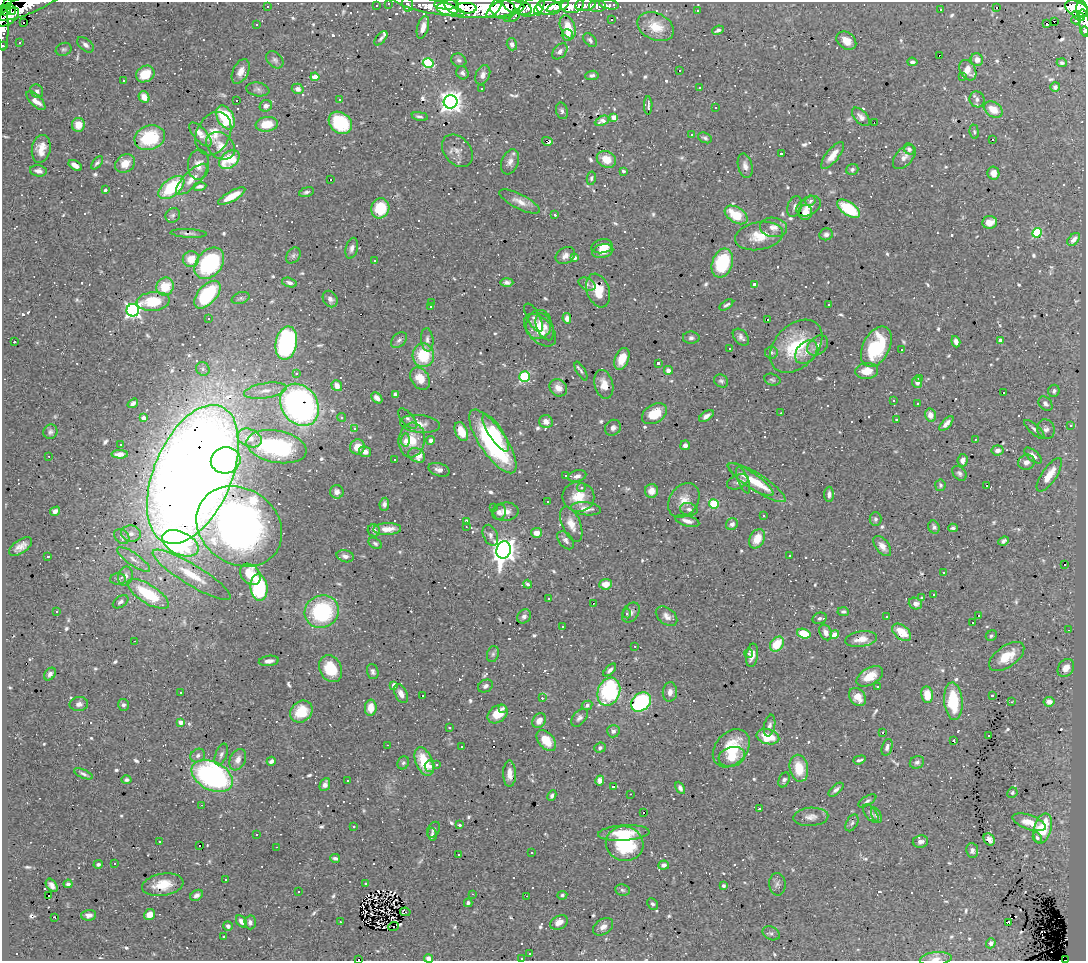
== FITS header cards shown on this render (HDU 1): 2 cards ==
NAXIS1  =                 1084
NAXIS2  =                  959

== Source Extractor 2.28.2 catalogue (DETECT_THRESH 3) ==
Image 1084 x 959 px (HDU 1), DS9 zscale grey, 1 PNG px = 1 image px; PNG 1088 x 963 px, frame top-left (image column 1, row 959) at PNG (2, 2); each listed source drawn as its Kron ellipse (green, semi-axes under 4 px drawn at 4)
Background 0.699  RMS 0.031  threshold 0.0923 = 3 sigma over >= 5 px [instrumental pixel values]
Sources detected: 903; of the 903, the 500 brightest by FLUX_AUTO listed and drawn (403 fainter detections omitted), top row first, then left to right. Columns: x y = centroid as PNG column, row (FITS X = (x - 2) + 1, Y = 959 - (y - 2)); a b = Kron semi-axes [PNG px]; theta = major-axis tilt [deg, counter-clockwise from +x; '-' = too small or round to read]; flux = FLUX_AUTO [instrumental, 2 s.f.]
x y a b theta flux
7 2 3 2 - 13
388 3 3 3 - 8.4
29 4 38 9 23 240
407 4 7 5 -74 25
446 4 12 5 -2 630
572 5 11 7 10 130
585 5 10 6 8 48
609 5 10 4 -10 90
267 6 3 3 - 6.8
376 6 3 3 - 10
428 6 37 7 -13 370
451 6 8 6 -47 570
517 6 15 7 -17 270
597 6 9 6 0 47
480 7 44 10 1 1000
532 7 13 8 23 280
548 7 12 7 -4 430
558 7 12 4 19 280
466 8 10 5 -4 260
996 8 3 3 - 5.9
11 9 6 4 -56 250
503 9 13 9 -15 500
1077 9 12 7 -25 570
1082 9 8 6 -89 570
6 10 5 3 - 170
494 10 10 4 46 270
538 10 5 4 - 75
941 10 3 3 - 18
697 11 3 3 - 8.7
515 16 7 4 53 63
1079 16 7 4 -32 140
8 17 12 7 38 370
508 18 3 2 - 21
611 19 3 3 - 8.6
1076 20 5 3 - 77
1054 21 3 2 - 1100
23 23 3 3 - 13
1084 23 14 5 -82 100
1047 24 3 3 - 160
257 25 3 3 - 12
423 27 12 5 74 16
568 27 12 7 -69 34
656 27 19 13 -25 42
3 28 22 5 90 73
718 30 6 3 25 5.9
1084 31 5 2 - 11
567 35 6 5 - 9.8
381 38 8 4 49 4.9
590 40 8 5 -50 5.9
846 41 11 8 -38 24
19 42 3 3 - 6.9
512 44 6 5 - 9.8
85 45 10 6 -40 8.7
3 46 3 2 - 6.2
64 49 8 6 20 5.1
560 51 9 6 48 8.6
939 55 2 2 - 4.8
275 60 10 7 -45 6.6
459 60 8 6 -29 5.9
977 60 6 6 - 17
912 62 5 4 - 5.9
428 63 5 5 - 170
1062 63 5 4 - 4.7
968 70 11 7 -59 19
241 71 13 7 65 17
679 71 3 3 - 15
462 73 7 6 - 7.5
145 74 10 7 31 57
483 75 10 7 64 12
592 75 7 4 8 6
315 77 4 4 - 27
962 77 3 3 - 10
123 81 3 3 - 55
699 87 3 3 - 5.9
1055 87 5 5 - 7
258 89 12 6 -9 7.2
298 89 6 5 - 12
482 89 3 3 - 4.9
37 91 7 6 - 6.1
144 97 6 5 - 26
977 99 8 7 - 9
340 100 3 3 - 4.4
36 101 12 5 -45 21
236 101 3 2 - 27
451 102 7 6 - 1600
648 105 9 3 90 7.3
266 106 6 5 - 10
715 108 3 3 - 5.2
993 109 10 7 -32 31
562 111 8 5 -75 5.6
420 116 8 4 -10 6.3
226 117 13 8 -60 140
614 117 4 3 - 30
861 117 11 6 -47 11
602 121 7 4 25 9.4
874 122 2 2 - 12
340 123 12 10 -40 110
267 124 11 7 9 43
78 125 7 6 - 29
974 132 7 4 -83 4.4
213 134 23 16 63 40
200 135 15 6 -48 24
692 135 3 3 - 6.6
150 138 15 12 19 130
705 138 7 5 -24 4.6
992 139 3 3 - 42
547 141 5 3 - 21
220 146 16 12 -41 28
41 149 14 9 79 27
909 149 6 5 - 8.5
457 151 18 13 -51 18
781 153 3 3 - 6.1
833 155 16 6 51 25
904 157 14 8 47 14
606 159 10 8 -27 33
229 160 11 8 38 75
510 162 13 8 69 13
97 163 8 4 49 5
125 164 10 8 34 29
75 165 7 4 -33 17
199 165 15 10 88 21
745 166 12 7 -76 12
852 169 6 5 - 5.4
38 171 8 5 -9 8.9
623 171 4 4 - 6.2
993 173 6 6 - 18
591 178 7 4 78 4.7
192 179 20 8 45 24
330 180 3 3 - 37
200 186 7 3 10 7.1
171 188 15 8 38 130
105 190 3 3 - 17
306 192 8 4 16 5
232 196 15 5 30 39
810 201 5 5 - 7.4
520 202 22 7 -27 20
795 206 11 7 73 8.5
809 206 13 9 31 17
380 208 10 9 - 69
849 209 13 6 -35 110
805 212 7 7 - 26
173 215 8 6 44 5.3
555 215 3 3 - 5.4
736 215 13 7 -32 64
990 222 7 6 - 21
774 227 14 9 -10 18
189 233 18 4 -3 5.8
1037 233 5 4 - 140
826 234 7 6 - 6.8
759 236 24 14 10 46
1074 239 7 5 46 14
602 246 11 7 11 26
352 248 10 6 76 9.8
603 251 11 6 14 22
293 255 9 6 52 6
565 256 10 8 32 12
574 258 4 4 - 8.1
191 259 8 8 - 31
375 260 3 3 - 6.2
209 263 17 12 51 190
722 263 15 10 71 130
289 282 8 4 -17 7.3
507 282 6 4 1 7.3
587 284 9 6 -28 6.4
754 284 4 3 - 6.2
165 287 9 8 - 59
598 290 17 11 -71 49
207 295 17 9 48 150
240 298 9 5 17 5
330 299 9 7 -57 9.3
153 301 16 9 5 80
432 303 3 3 - 35
726 305 8 3 34 4.9
829 305 3 3 - 8.8
431 307 3 3 - 8.6
133 310 6 6 - 720
533 318 15 6 -62 5.1
567 318 5 4 - 10
208 319 3 3 - 26
767 320 3 3 - 13
539 325 14 12 79 28
545 327 14 8 -67 14
540 330 19 12 -46 33
741 337 10 6 -47 8.8
691 338 8 6 -1 6.4
399 340 9 6 44 7.3
427 340 11 6 -84 8.9
1000 340 4 3 - 9.2
14 342 3 3 - 55
956 342 6 4 -72 8.4
286 343 17 10 78 350
818 345 12 8 43 13
796 346 31 21 46 120
876 347 22 13 62 130
730 348 3 3 - 14
901 349 3 3 - 15
771 352 6 6 - 4.8
806 352 13 9 51 18
423 355 12 11 - 84
622 359 11 7 68 38
658 363 3 3 - 5.5
203 369 7 6 - 5.8
668 370 4 4 - 11
581 371 10 4 -61 4.9
867 371 11 7 6 32
296 373 3 3 - 13
525 377 5 5 - 200
919 378 3 3 - 8.1
420 379 12 9 -55 31
772 380 8 6 -14 4.6
721 381 7 6 - 5
917 382 6 5 - 8.8
604 384 15 9 -76 23
337 386 6 5 - 14
558 388 9 8 - 17
265 391 21 7 9 23
1054 391 6 5 - 6.8
1003 393 3 3 - 31
395 395 4 4 - 6.5
377 398 6 4 -44 11
893 401 3 3 - 6.3
133 403 6 4 36 7.2
917 403 3 3 - 17
1045 404 8 6 -48 7.5
299 405 22 18 -56 690
781 413 3 2 - 5.9
654 414 13 9 30 49
930 415 7 5 -74 18
706 416 8 4 36 10
342 417 4 4 - 4.9
143 418 4 3 - 12
407 419 12 6 -49 7.7
896 420 3 2 - 7.6
546 422 7 6 - 15
420 424 20 8 -6 20
946 424 9 4 47 11
1070 426 3 3 - 60
613 428 8 7 - 8.5
354 429 4 3 - 35
1034 429 13 4 -42 7
1046 429 10 9 - 11
50 432 7 6 - 6.7
461 432 10 6 -66 39
496 433 22 7 -57 48
249 438 13 8 -21 28
975 439 3 2 - 4.5
405 440 7 4 86 15
412 440 17 13 83 50
431 440 4 4 - 7.8
493 441 37 13 -56 270
121 444 3 3 - 5.4
685 445 5 5 - 8.2
277 447 30 16 -11 300
357 447 8 7 - 29
998 450 6 5 - 11
365 452 6 5 - 12
120 454 8 4 0 11
417 455 9 6 -30 31
1033 455 10 5 -41 11
49 456 3 2 - 4.4
394 459 3 3 - 41
226 460 15 13 13 200
963 460 6 5 - 12
1026 462 8 7 - 13
439 470 11 6 -17 11
959 473 8 6 -48 5.8
193 474 73 39 67 5600
566 475 3 2 - 17
1049 475 19 7 56 40
577 476 9 5 14 11
750 479 27 7 -34 41
743 480 14 5 -68 7.5
738 482 11 6 24 7.7
757 482 33 8 -33 55
940 485 6 5 - 4.8
987 486 3 3 - 170
581 487 4 4 - 7.2
651 491 7 6 - 21
337 492 7 6 - 12
829 494 7 5 89 8.1
578 497 16 14 -9 44
684 500 19 14 55 28
547 501 3 3 - 8
384 504 6 4 83 7.6
714 504 5 4 - 110
494 508 3 3 - 6.4
586 509 15 6 -6 17
689 509 9 6 -13 7.6
55 511 5 4 - 8.6
499 512 8 7 - 7.9
506 512 12 9 7 18
764 516 3 2 - 19
875 519 7 6 - 5.4
466 521 4 3 - 8.1
687 521 12 5 -15 12
571 524 18 9 -67 25
732 524 6 5 - 9.7
239 526 45 37 -35 1200
466 527 3 2 - 5
934 527 7 5 -65 5.7
953 528 4 3 - 5
387 529 14 6 2 28
374 530 6 6 - 7.8
536 533 5 5 - 12
131 534 10 8 -9 12
490 535 11 7 -66 8.3
122 536 8 6 -42 8
757 539 10 7 62 34
566 540 10 6 -51 8.9
1004 541 5 4 - 6.2
180 543 19 11 -24 880
375 543 7 5 -33 5.1
21 546 13 6 34 17
882 546 12 6 -52 14
504 550 8 7 - 2200
790 555 3 3 - 7.2
48 556 3 3 - 4.5
345 556 9 6 -15 8.4
133 559 20 6 -35 16
1065 564 3 3 - 70
943 572 3 3 - 6.3
250 574 12 9 -46 60
192 575 45 10 -31 80
125 576 9 7 78 13
118 579 8 6 -1 5.6
528 584 4 3 - 4.4
606 584 6 5 - 21
259 588 13 8 -84 200
148 594 24 9 -32 110
933 595 3 3 - 7.8
549 598 3 2 - 4.7
922 598 3 3 - 49
121 602 9 5 34 6.6
593 603 3 2 - 35
915 604 7 5 -17 12
56 611 3 3 - 75
322 612 17 16 - 210
631 612 11 7 55 9.5
843 612 6 4 -3 4.8
627 613 5 4 - 5.2
978 615 3 3 - 36
524 616 7 6 - 7.2
667 616 12 8 -39 12
887 616 3 3 - 7
819 618 7 5 14 5.5
973 623 3 3 - 110
562 626 3 3 - 5.8
1068 630 3 2 - 11
826 632 8 6 -65 11
902 632 11 7 -39 48
804 634 7 4 -17 55
835 634 4 4 - 31
991 636 6 5 - 4.5
861 639 16 7 9 25
134 641 3 2 - 13
777 644 8 6 51 52
635 646 3 2 - 5.1
493 654 8 6 75 5
749 654 4 4 - 4.5
752 655 12 6 81 17
1007 657 20 10 36 48
269 661 10 5 8 9.7
1066 668 10 7 55 20
331 669 14 11 -63 65
610 670 8 4 45 8
373 671 8 5 -72 5.9
50 674 7 5 50 8.4
870 676 14 8 30 35
394 685 4 3 - 16
485 686 8 6 28 7
877 686 3 3 - 8.4
609 692 14 11 69 210
670 692 9 7 82 12
181 693 3 3 - 24
401 694 10 6 -62 14
927 695 8 6 -81 39
992 695 3 3 - 35
422 696 3 3 - 110
858 697 10 7 -54 26
542 698 3 3 - 5.3
953 701 19 9 -85 95
641 702 11 8 41 260
1011 702 3 3 - 6.8
1049 702 5 4 - 15
79 704 9 7 6 9
123 705 6 5 - 5.8
587 705 5 4 - 5.5
371 708 8 6 87 28
503 708 4 4 - 5.1
301 711 12 10 42 56
498 714 11 8 38 40
579 718 10 6 49 7.6
539 721 8 6 54 15
181 722 4 4 - 19
769 726 11 5 78 7.7
449 728 3 3 - 14
613 731 6 6 - 7.7
883 733 3 3 - 35
989 735 3 3 - 8.1
768 737 11 7 -13 60
954 740 3 3 - 10
546 741 12 7 -49 42
387 745 3 2 - 6
462 746 3 3 - 82
887 747 8 5 71 8.6
600 748 6 5 - 4.7
731 748 21 15 48 89
221 754 11 5 69 7.3
198 756 8 6 34 6.9
732 757 13 9 16 32
238 760 11 7 66 14
859 760 6 3 17 4.9
271 761 5 3 - 8
424 762 15 8 -68 67
917 762 7 6 - 6.4
403 763 7 5 62 4.8
437 765 3 3 - 6.9
430 766 6 5 - 12
799 768 13 9 -80 51
83 774 10 4 -23 5.8
509 774 13 6 -89 17
212 776 22 14 -27 500
126 780 5 4 - 4.5
600 780 5 4 - 15
784 780 8 5 67 5.1
348 781 3 3 - 15
325 785 7 5 66 10
614 786 3 3 - 51
680 788 6 4 -63 7.4
836 790 9 4 41 7.1
1012 793 5 5 - 5
630 794 3 2 - 4.7
552 796 5 4 - 6.2
867 801 10 4 31 5.3
202 805 3 2 - 5.8
759 809 3 3 - 18
644 812 3 3 - 75
871 813 11 5 -52 6.1
876 815 8 4 -63 5.6
811 817 17 9 3 15
1029 822 17 7 -20 34
852 823 9 5 60 5.1
459 825 3 3 - 10
354 826 3 3 - 5.6
1043 829 15 8 74 86
433 830 8 6 61 5.3
624 833 26 7 3 51
432 834 6 4 -82 4.7
256 835 3 3 - 86
1037 838 5 4 - 5.2
989 839 6 5 - 11
920 841 8 6 8 11
159 842 3 3 - 10
625 844 19 17 -14 130
200 846 3 3 - 95
276 847 3 2 - 7.2
972 850 7 6 - 6.8
532 853 3 3 - 95
458 854 3 3 - 8.9
335 858 5 3 - 5
114 863 3 3 - 280
98 864 5 3 - 4.9
664 865 5 4 - 9.4
225 880 3 3 - 22
365 883 3 3 - 11
68 884 4 4 - 6.1
777 884 11 8 -86 8.1
52 885 7 5 -52 8.8
163 885 21 11 9 45
724 886 3 3 - 5.6
622 890 7 5 -6 4.8
298 891 3 3 - 5.7
473 894 3 2 - 13
197 895 7 5 31 8.4
562 895 5 4 - 4.5
49 896 3 2 - 6.5
526 896 2 2 - 8.4
468 903 4 4 - 4.6
652 904 6 5 - 4.5
405 912 5 3 - 5.1
89 915 7 5 2 10
149 915 6 5 - 23
54 917 3 2 - 86
241 921 6 4 -51 11
250 922 7 5 -88 7.5
340 922 3 3 - 9.3
559 922 9 6 26 17
1008 922 4 2 - 9.3
228 926 5 4 - 6.9
394 927 5 3 - 68
603 927 11 7 34 12
771 933 9 6 -26 6
223 937 3 3 - 8.5
991 943 5 4 - 7.4
530 954 3 3 - 15
429 958 5 4 - 9.4
522 958 3 3 - 7.1
359 959 3 2 - 48
936 959 16 6 6 13
1066 960 3 2 - 27
At the frame edge (FLAGS 8, measured only in part): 13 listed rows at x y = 7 2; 388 3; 29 4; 407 4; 1084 23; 3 28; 1084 31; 3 46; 429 958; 522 958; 359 959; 936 959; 1066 960
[403 fainter detections neither listed nor drawn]